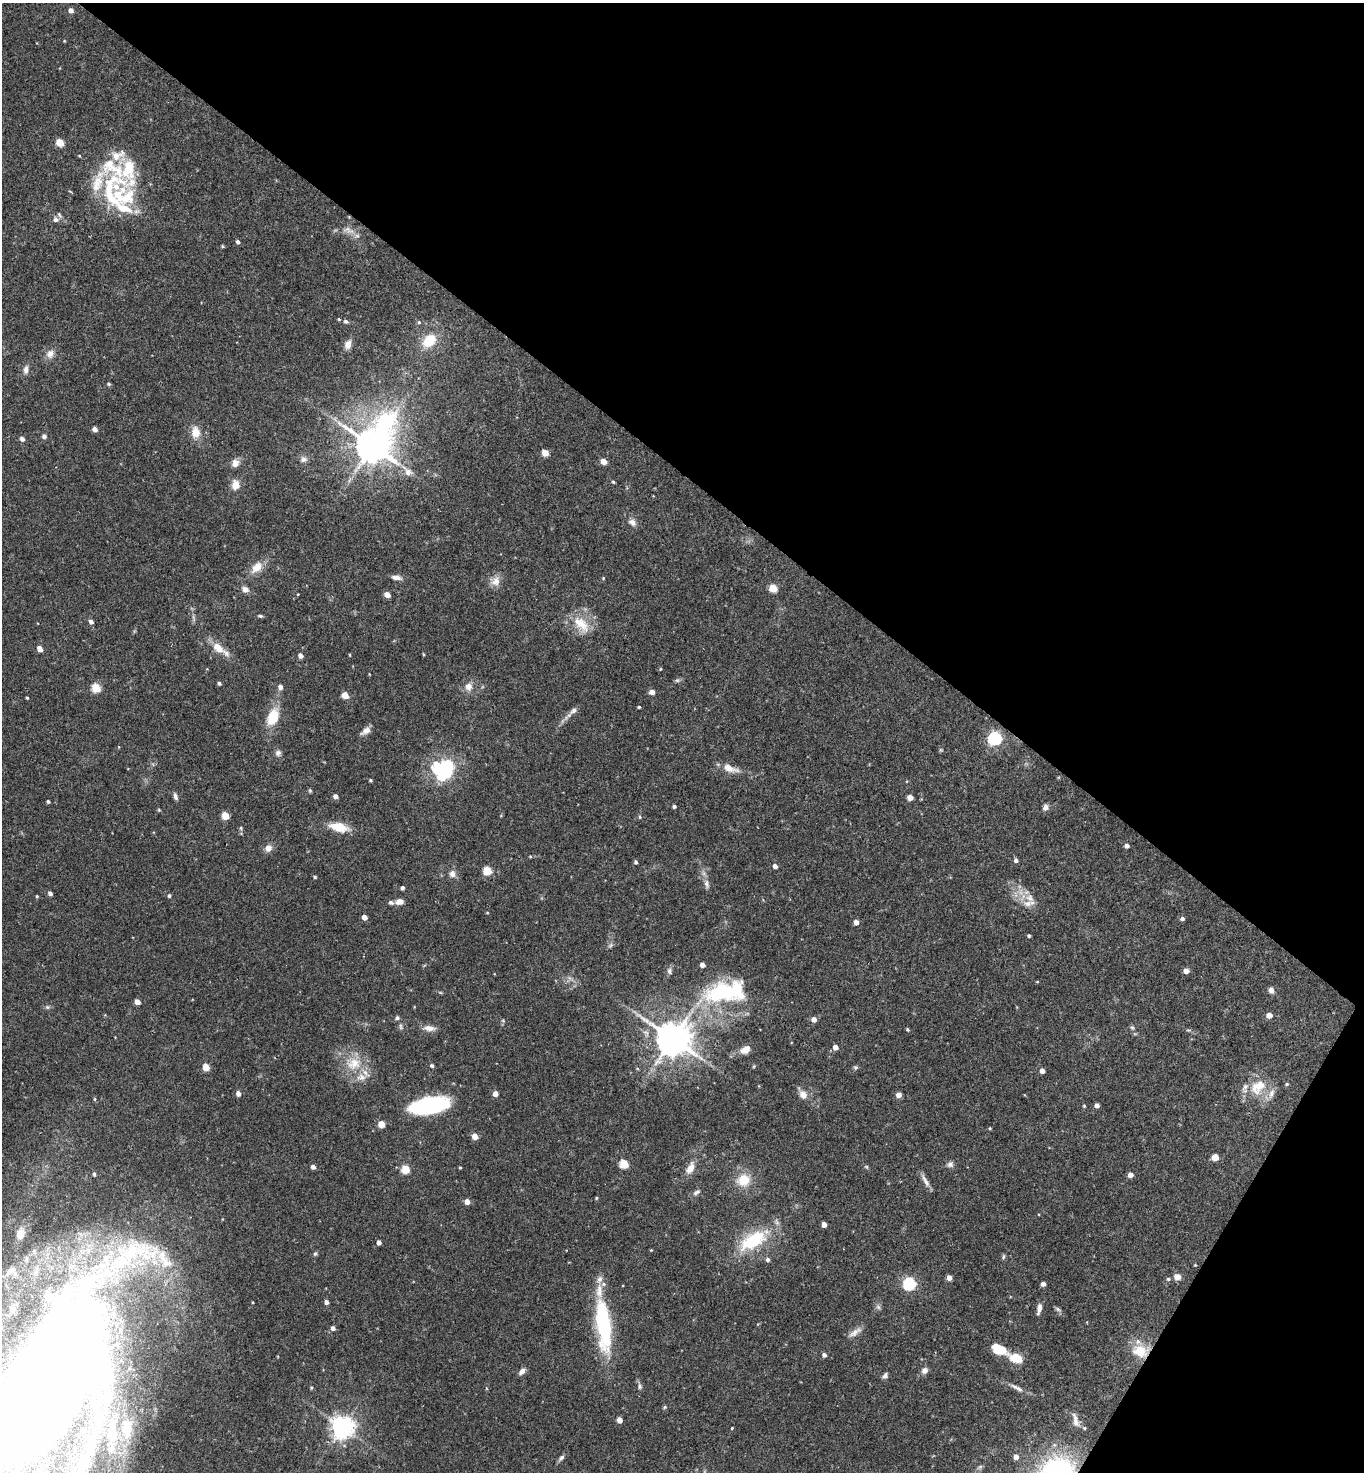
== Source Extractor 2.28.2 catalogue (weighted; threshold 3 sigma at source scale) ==
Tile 8 of 4 x 4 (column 4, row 2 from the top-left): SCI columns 4236-5597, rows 2941-4410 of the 5888 x 5882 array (HDU 1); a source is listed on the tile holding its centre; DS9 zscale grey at full resolution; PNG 1366 x 1474 px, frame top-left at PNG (2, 3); no overlay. Shown black and unused: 36% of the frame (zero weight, under 2 of 3 exposures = <1% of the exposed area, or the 3 px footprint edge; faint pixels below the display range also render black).
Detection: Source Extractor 2.28.2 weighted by HDU 2 'WHT'; one run over the whole footprint, this tile lists its part. Background 0.0752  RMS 0.005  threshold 0.0223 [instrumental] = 3 sigma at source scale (4.5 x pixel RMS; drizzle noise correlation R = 1.50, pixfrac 1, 0.05/0.05 arcsec/px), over >= 5 px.
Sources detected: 232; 2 too faint to see at this stretch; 3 inside a brighter object's white glare — not listed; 24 inside a brighter listed object's ellipse — not listed separately; the other 203 listed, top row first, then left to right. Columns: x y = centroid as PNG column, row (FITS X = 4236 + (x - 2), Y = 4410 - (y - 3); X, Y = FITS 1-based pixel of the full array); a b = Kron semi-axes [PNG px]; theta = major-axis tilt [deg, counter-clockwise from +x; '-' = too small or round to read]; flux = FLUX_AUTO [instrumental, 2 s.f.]
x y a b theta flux
71 10 5 4 - 2.6
64 41 4 3 - 0.4
60 143 5 5 - 13
79 156 4 3 - 0.45
128 169 60 23 87 25
111 194 48 22 -73 30
56 219 8 8 - 2.3
348 230 22 9 -14 5.1
238 242 4 4 - 1.3
223 246 4 3 - 0.58
339 319 4 3 - 0.53
346 321 6 5 - 1
419 322 6 5 - 0.88
429 341 19 14 41 13
348 344 11 7 73 3.4
50 354 12 10 54 3.7
26 370 12 7 83 2.4
109 384 5 4 - 0.81
95 429 4 4 - 2.6
196 432 14 11 -79 6.7
44 436 6 5 - 1.3
22 439 5 4 - 2.3
373 445 15 11 61 1200
545 453 8 7 - 3
303 459 10 8 6 2.1
604 461 5 4 - 5.2
235 463 11 9 50 3.5
408 471 21 10 -44 5.9
613 482 4 4 - 0.68
235 485 13 10 -89 4.9
632 522 11 8 -37 2.6
257 567 19 11 46 6.6
396 577 13 6 -9 2.6
603 578 4 3 - 0.39
495 581 15 12 52 4.4
773 588 5 5 - 14
245 589 9 7 -31 2.7
298 594 3 3 - 0.38
387 595 5 4 - 4.4
260 616 7 4 -11 0.84
91 622 5 4 - 2.1
581 624 28 15 -48 12
218 647 17 9 -41 7.2
40 649 5 4 - 4.9
423 654 4 3 - 0.41
350 655 5 3 - 0.38
300 656 5 4 - 2.6
660 669 5 3 - 0.42
677 680 7 5 19 1.1
219 683 4 4 - 1.1
280 687 5 5 - 2.2
468 687 12 10 71 4
96 688 5 5 - 24
652 692 5 4 - 3
345 695 5 4 - 8.4
27 698 3 3 - 0.55
639 707 3 3 - 0.61
573 711 13 7 38 2.5
273 717 17 10 68 14
366 731 12 6 35 3.2
995 738 6 6 - 99
941 750 5 5 - 0.59
278 753 8 8 - 1.7
446 768 27 20 55 33
729 768 20 8 -19 6.2
371 780 3 3 - 0.65
310 790 5 5 - 0.67
175 796 9 5 -75 1.6
335 796 5 4 - 2.1
910 797 5 4 - 4.1
48 801 3 3 - 0.83
674 806 4 3 - 1
1045 807 9 7 66 1.9
159 810 5 4 - 0.52
225 816 5 5 - 12
640 817 6 4 -83 0.72
339 827 19 9 -12 11
241 828 7 3 -83 0.69
1127 846 5 4 - 1.8
268 848 10 9 - 3.1
530 856 5 3 - 0.46
1016 860 5 4 - 1.5
636 862 4 4 - 1
775 866 5 4 - 2.3
487 871 5 5 - 18
452 874 10 8 -68 2.7
315 877 4 3 - 0.64
707 884 14 7 -79 2.6
402 888 4 3 - 1.3
50 893 5 4 - 1.6
37 896 4 3 - 0.57
169 896 4 4 - 0.93
1030 898 16 12 -62 5.7
391 902 7 5 -23 1.3
400 902 8 6 6 3.5
487 913 5 3 - 0.38
364 917 4 4 - 3.4
1182 919 5 4 - 1.3
856 922 5 4 - 3.2
1029 936 4 3 - 0.84
610 945 8 6 22 1.2
702 965 4 4 - 2.6
669 971 10 7 -79 1.5
1186 971 5 4 - 3.6
1037 982 5 3 - 0.36
1271 990 8 6 -74 1.9
440 992 6 4 -19 0.56
725 992 50 22 9 56
137 1002 5 4 - 4.2
47 1007 7 5 -1 0.97
1269 1015 5 4 - 4.2
397 1018 6 5 - 1
814 1019 5 5 - 3.1
503 1021 5 5 - 0.73
401 1027 8 5 -74 1.2
1132 1027 7 6 - 1.1
429 1028 17 7 -7 3.5
907 1029 4 3 - 0.76
1188 1030 7 3 0 0.7
673 1039 11 10 - 1300
835 1047 5 5 - 3.1
745 1050 11 7 29 5.3
353 1063 24 19 5 14
432 1066 5 4 - 0.97
206 1067 5 4 - 10
855 1067 6 6 - 0.87
637 1068 5 3 - 0.46
1042 1071 5 4 - 2.5
1287 1084 5 4 - 0.63
1258 1087 26 19 45 14
238 1093 5 4 - 2.7
495 1094 5 5 - 3.3
803 1095 11 9 -58 3.9
899 1095 5 5 - 3.4
95 1099 5 3 - 0.54
1097 1105 4 4 - 2.1
430 1106 35 13 10 70
1084 1106 4 4 - 0.56
381 1124 5 5 - 9
990 1128 4 3 - 0.48
475 1136 5 4 - 6.2
1215 1157 5 5 - 8.2
624 1164 5 5 - 22
950 1164 9 8 - 1.8
313 1167 4 4 - 2
866 1167 6 4 -30 0.72
460 1168 3 3 - 0.51
690 1168 14 8 63 5.6
405 1169 5 5 - 17
94 1174 5 3 - 0.97
1130 1175 4 4 - 3.3
744 1180 16 14 18 12
925 1181 21 6 -61 2.8
696 1192 11 6 28 1.7
596 1198 4 4 - 0.53
467 1202 4 4 - 4.3
824 1225 4 4 - 3.1
20 1234 13 9 70 5
753 1241 39 18 30 31
379 1242 4 4 - 2.3
651 1250 4 3 - 0.41
133 1252 80 44 2 93
315 1253 7 4 62 0.84
1003 1257 7 5 83 0.8
768 1260 5 5 - 1.4
1195 1265 4 4 - 0.44
9 1271 15 8 50 3.8
1177 1277 8 7 - 3.2
949 1278 4 4 - 2.9
1168 1279 5 4 - 0.78
909 1284 6 6 - 77
1043 1284 4 4 - 2.1
252 1302 4 2 - 0.38
326 1302 4 4 - 2
878 1307 8 5 -51 1.3
1039 1309 14 5 78 2.6
1058 1309 9 5 -32 1.1
12 1310 10 9 - 2.7
603 1325 57 15 -83 54
333 1328 5 5 - 1.8
855 1332 21 7 35 3.3
999 1349 13 8 -24 16
1140 1351 21 15 -15 11
824 1355 5 5 - 1.6
1016 1358 12 8 -15 11
924 1370 7 6 - 2.6
522 1371 10 6 47 2.2
885 1376 7 5 51 1.5
45 1385 152 65 60 1600
639 1386 10 6 -86 1.4
311 1388 5 4 - 0.64
1017 1388 23 6 -27 3.2
664 1407 6 4 23 0.7
619 1420 5 4 - 3.5
1076 1420 20 7 -74 3.3
127 1427 14 8 -84 4.9
342 1427 7 7 - 410
732 1428 3 3 - 0.43
111 1433 16 9 76 5.6
1016 1457 5 5 - 2.9
561 1458 10 5 42 1.4
82 1463 32 14 43 15
980 1467 8 5 36 1.2
Overlapping masked pixels (flux is a lower limit): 2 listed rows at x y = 348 230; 1140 1351
Isophote crosses this tile's border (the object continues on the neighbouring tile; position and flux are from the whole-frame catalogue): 1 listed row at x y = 45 1385